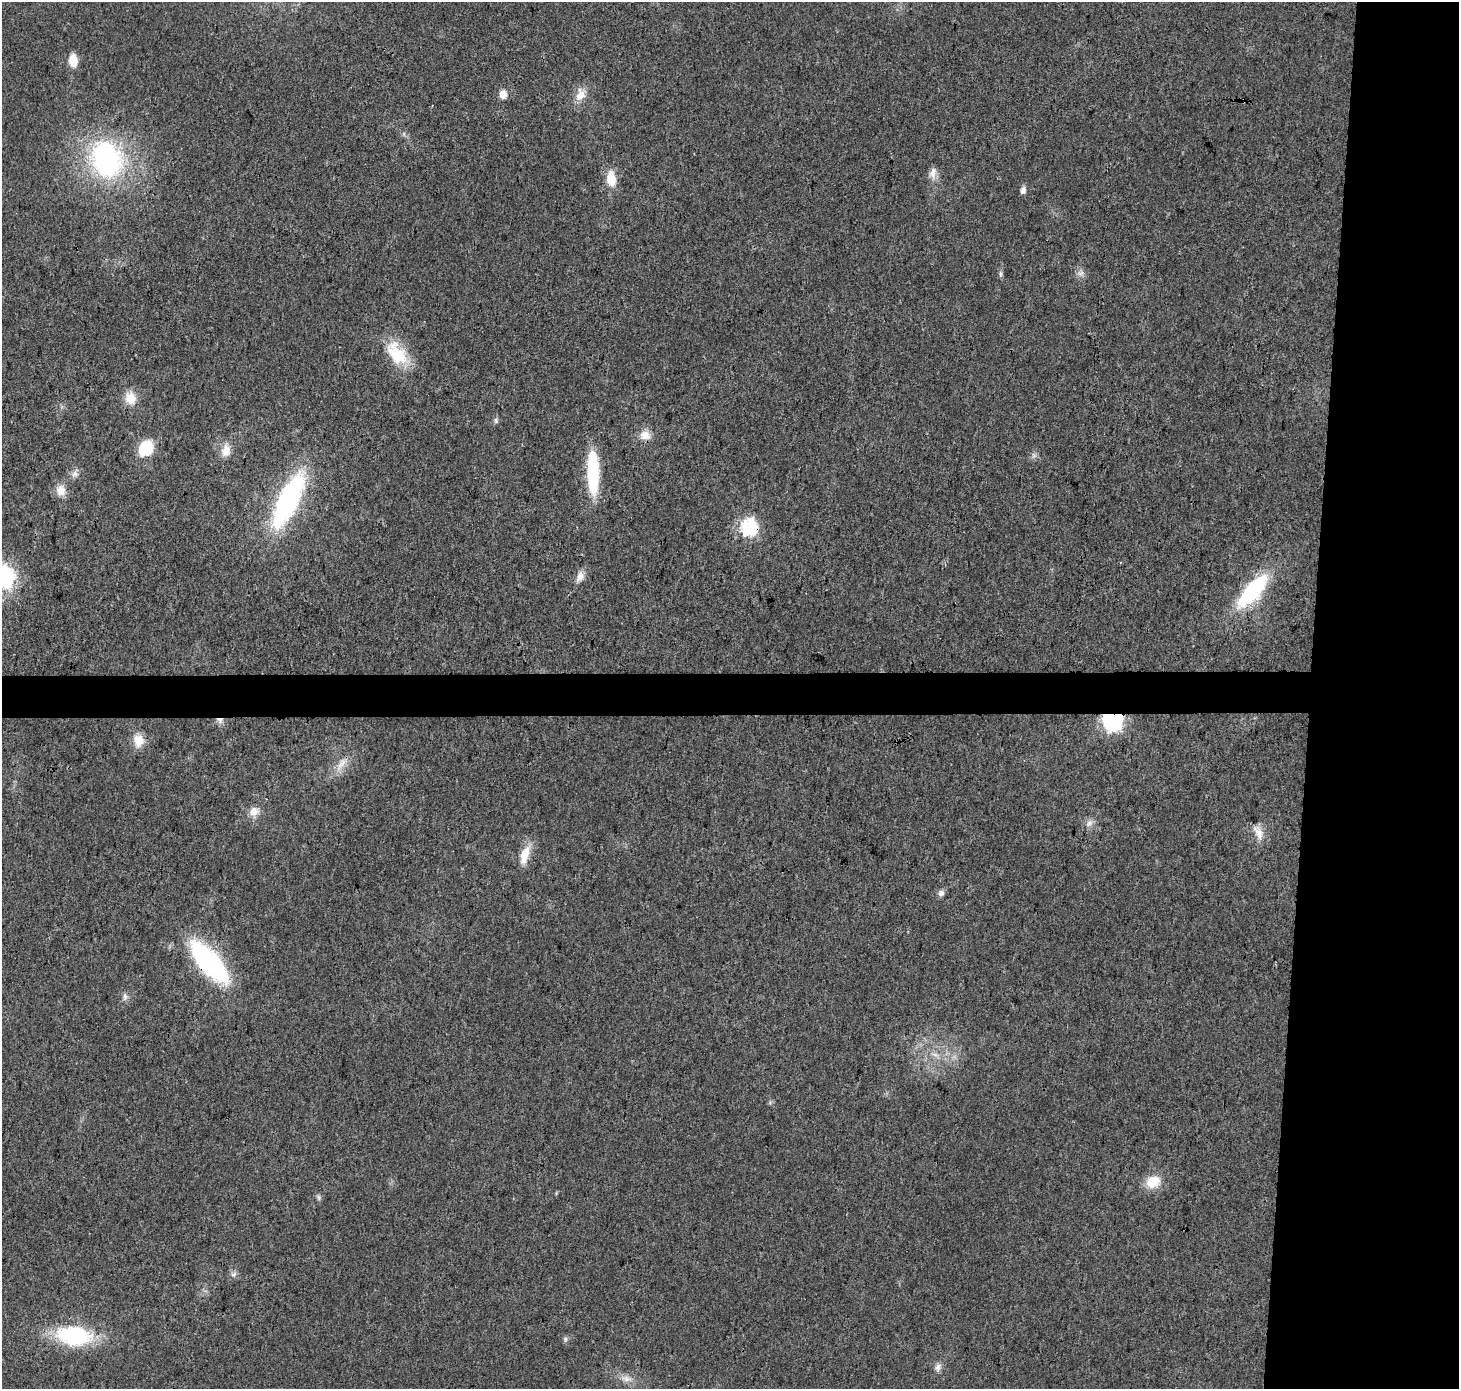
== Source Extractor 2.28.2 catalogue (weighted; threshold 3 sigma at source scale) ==
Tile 6 of 3 x 3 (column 3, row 2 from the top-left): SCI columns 2923-4379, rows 1624-3010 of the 4379 x 4623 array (HDU 1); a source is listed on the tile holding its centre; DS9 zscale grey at full resolution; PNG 1461 x 1391 px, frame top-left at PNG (2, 2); no overlay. Shown black and unused: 13% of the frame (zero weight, under 3 of 4 exposures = <1% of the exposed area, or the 3 px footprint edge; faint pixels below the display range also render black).
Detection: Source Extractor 2.28.2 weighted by HDU 2 'WHT'; one run over the whole footprint, this tile lists its part. Background 0.0188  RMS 0.0038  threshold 0.017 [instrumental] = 3 sigma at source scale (4.5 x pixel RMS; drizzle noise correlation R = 1.50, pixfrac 1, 0.0396/0.0396 arcsec/px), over >= 5 px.
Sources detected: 45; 1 too faint to see at this stretch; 1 cosmic-ray / hot-pixel residue — not listed; the other 43 listed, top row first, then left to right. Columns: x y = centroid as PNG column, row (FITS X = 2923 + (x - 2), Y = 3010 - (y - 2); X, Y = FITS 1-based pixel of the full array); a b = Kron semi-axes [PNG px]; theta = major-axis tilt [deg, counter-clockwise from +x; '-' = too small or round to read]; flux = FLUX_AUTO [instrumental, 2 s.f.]
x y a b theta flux
73 60 12 8 -88 6.4
503 94 10 8 -89 2.9
580 95 18 13 72 4.8
1243 100 3 3 - 1.6
107 159 34 27 -68 73
933 173 16 9 82 2.8
611 179 17 10 -83 7.6
1023 190 6 5 - 2.2
1081 273 10 7 2 1.6
1001 274 10 4 -90 0.89
397 353 36 20 -51 15
130 398 16 14 -74 5.6
496 421 8 5 -75 0.87
645 435 15 13 5 4.1
146 448 13 10 56 17
226 451 17 12 82 4.5
593 472 38 10 -88 35
74 474 10 8 27 1.9
61 490 14 12 -83 4.2
288 500 41 14 64 94
749 527 7 7 - 90
580 576 14 9 76 2.8
4 577 20 17 -73 40
1252 591 45 16 49 33
220 720 9 8 - 1.8
1112 721 7 7 - 200
139 740 16 12 89 5.7
342 764 27 8 52 4.7
254 812 12 11 - 3.6
1089 823 11 8 40 2
1258 832 21 11 -67 4.1
525 855 25 10 74 6.5
941 893 9 8 - 1.5
209 962 39 16 -49 76
125 997 10 7 -88 1.5
935 1055 11 4 -11 1.5
1153 1182 18 14 22 8
319 1197 8 6 -66 0.88
234 1274 9 6 33 1.2
74 1336 30 17 -7 41
565 1339 8 6 -78 0.86
938 1367 11 8 70 1.9
626 1379 14 8 -13 2.9
Overlapping masked pixels (flux is a lower limit): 5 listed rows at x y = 1243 100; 749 527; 220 720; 1112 721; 209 962
Isophote crosses this tile's border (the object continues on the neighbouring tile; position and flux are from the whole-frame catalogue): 1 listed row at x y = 4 577